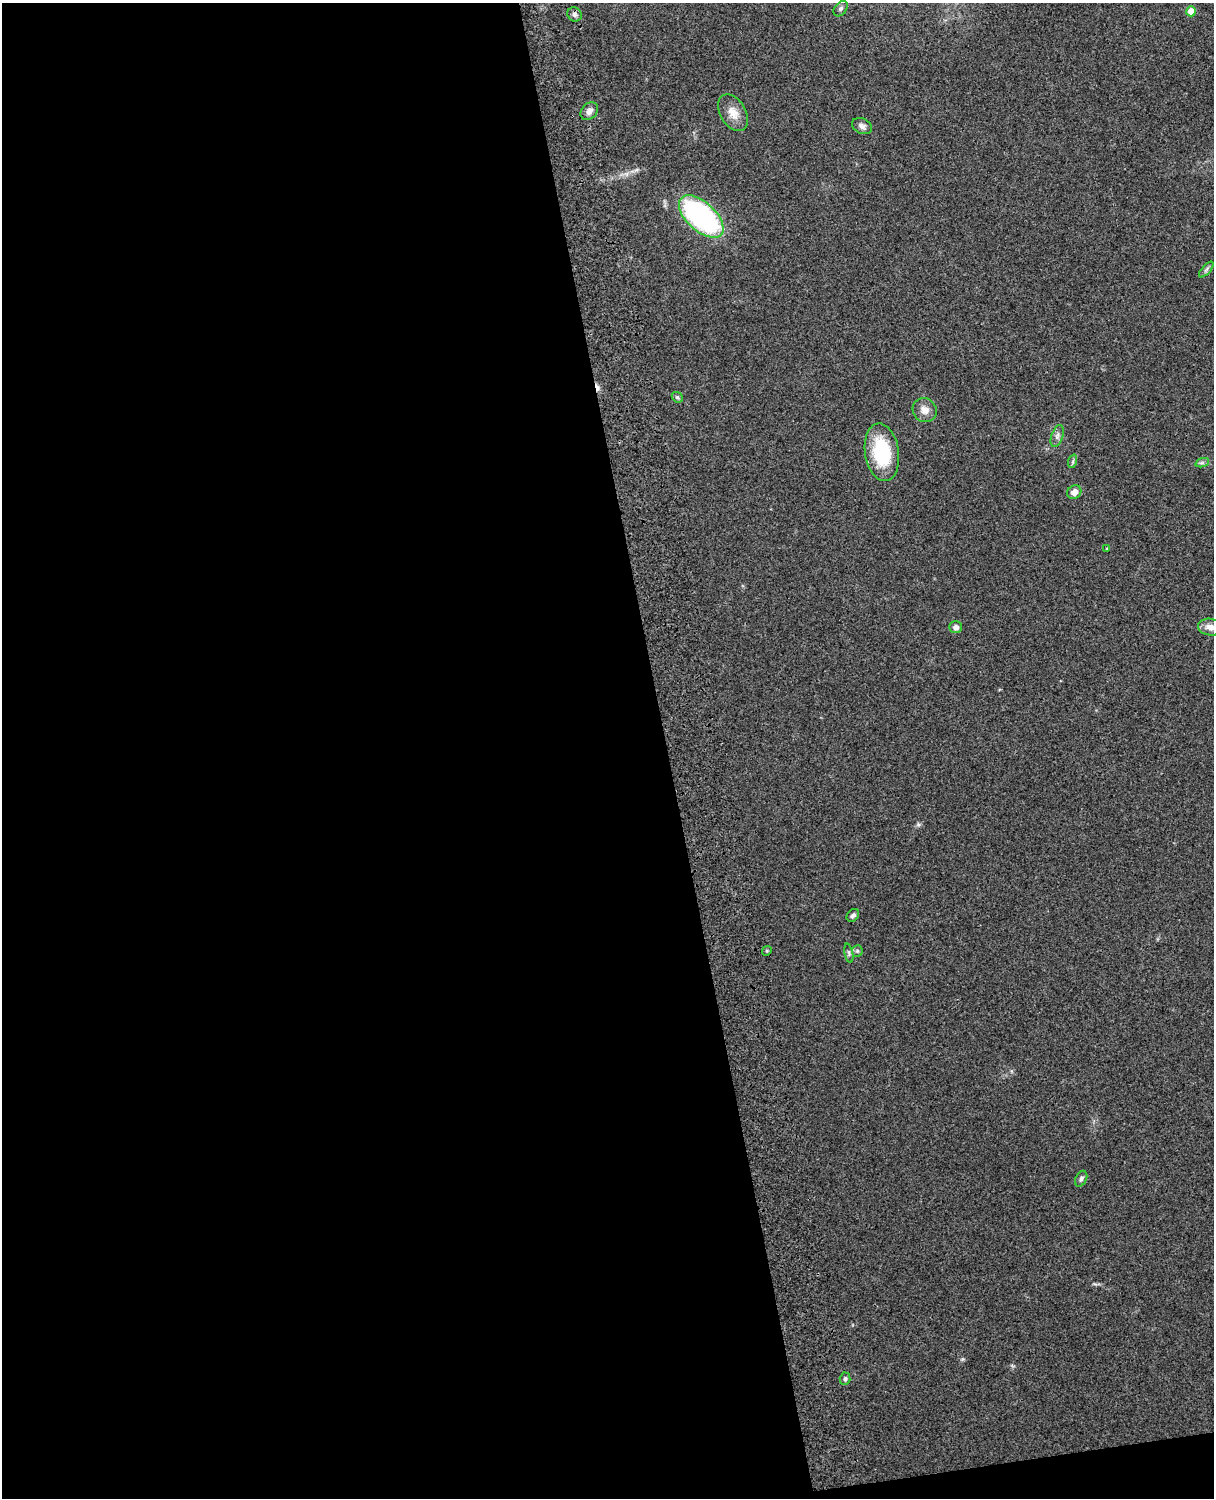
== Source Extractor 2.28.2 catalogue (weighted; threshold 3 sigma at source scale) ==
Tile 9 of 4 x 3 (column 1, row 3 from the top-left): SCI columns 119-1330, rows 165-1660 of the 5089 x 4928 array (HDU 1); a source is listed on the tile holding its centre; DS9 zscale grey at full resolution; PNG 1216 x 1500 px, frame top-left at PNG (2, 3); each listed source drawn as its Kron ellipse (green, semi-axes under 4 px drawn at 4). Shown black and unused: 56% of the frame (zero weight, under 3 of 4 exposures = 6% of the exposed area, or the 3 px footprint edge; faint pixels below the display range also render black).
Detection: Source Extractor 2.28.2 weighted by HDU 2 'WHT'; one run over the whole footprint, this tile lists its part. Background 0.228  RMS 0.0083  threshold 0.0375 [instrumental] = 3 sigma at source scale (4.5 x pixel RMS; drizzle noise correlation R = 1.50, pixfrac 1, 0.05/0.05 arcsec/px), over >= 5 px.
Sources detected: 25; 1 cosmic-ray / hot-pixel residue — neither listed nor drawn; the other 24 listed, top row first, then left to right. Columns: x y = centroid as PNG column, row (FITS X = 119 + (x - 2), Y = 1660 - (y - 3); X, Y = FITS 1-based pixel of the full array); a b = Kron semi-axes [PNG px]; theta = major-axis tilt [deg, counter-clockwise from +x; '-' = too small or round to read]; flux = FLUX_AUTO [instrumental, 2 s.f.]
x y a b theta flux
841 9 9 6 52 2.1
1191 11 5 5 - 13
574 14 7 6 - 2.5
589 111 10 7 43 4.2
733 113 20 13 -59 10
862 126 10 7 -25 3.4
701 216 27 14 -42 170
1206 270 9 4 49 2
677 397 6 4 -42 1.3
925 410 12 11 - 6.5
1057 436 11 5 72 3
882 452 29 17 -81 53
1073 461 7 4 72 1.6
1202 463 7 4 19 1.7
1074 492 7 6 - 5.7
1107 549 4 3 - 0.94
956 627 6 6 - 3.9
1210 627 12 8 -10 5.7
853 915 7 5 47 2.4
767 951 5 4 - 1.2
857 951 6 5 - 1.4
849 953 10 3 -79 1.4
1081 1179 8 5 65 2.1
845 1379 6 5 - 1.9
Isophote crosses this tile's border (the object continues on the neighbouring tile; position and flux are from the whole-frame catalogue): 1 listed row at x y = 1210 627